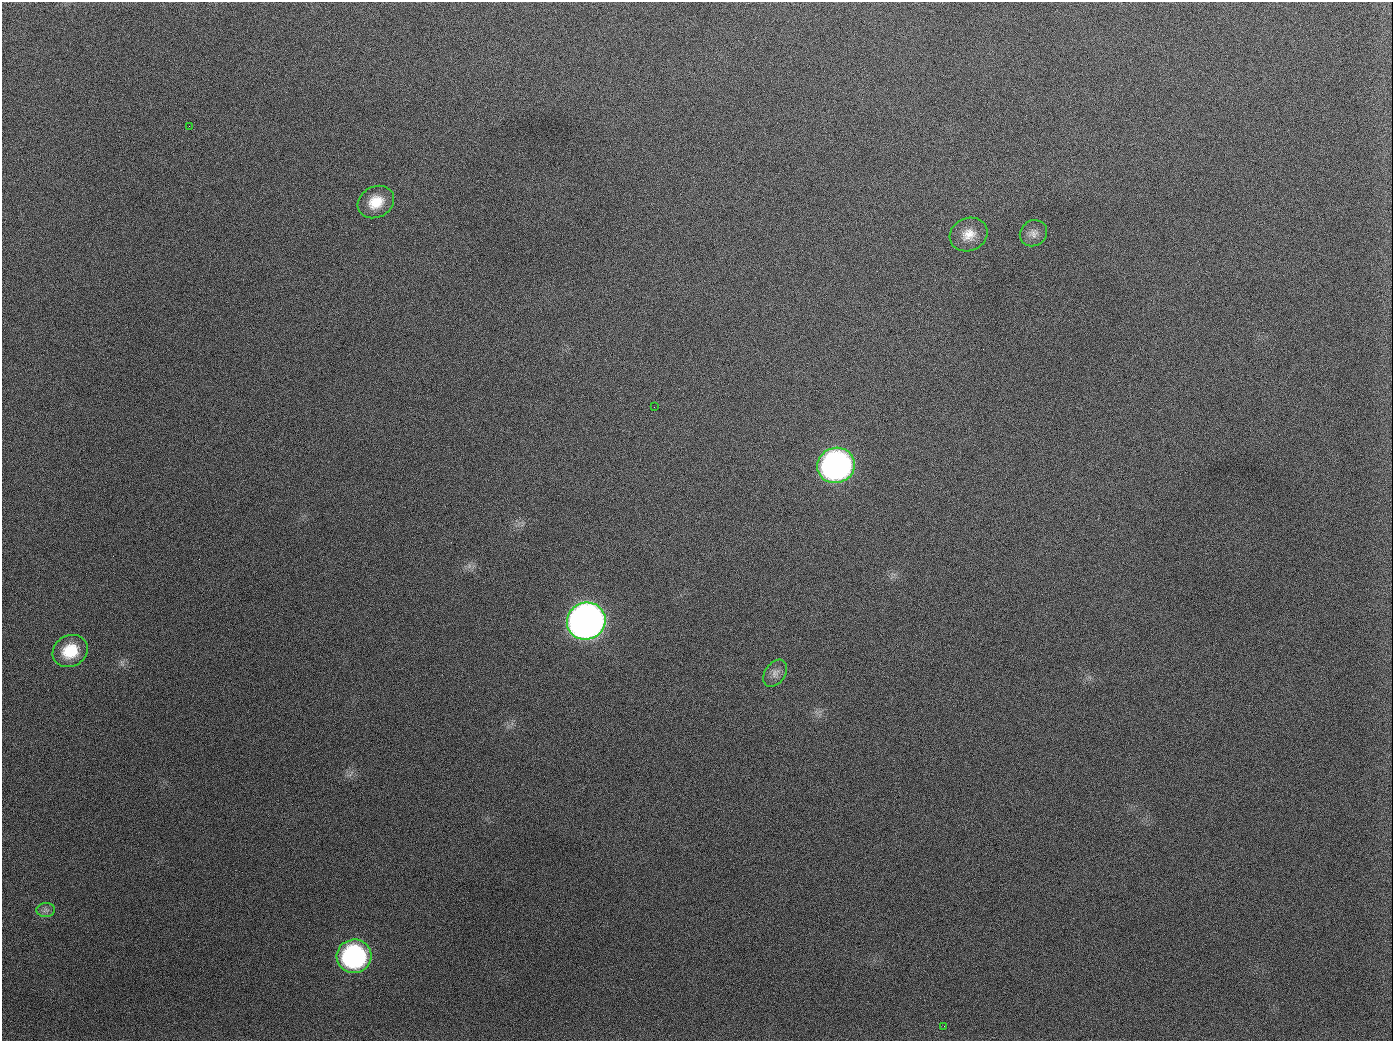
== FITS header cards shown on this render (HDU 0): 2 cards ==
NAXIS1  =                 1391
NAXIS2  =                 1039

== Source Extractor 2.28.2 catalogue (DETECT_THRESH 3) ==
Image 1391 x 1039 px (HDU 0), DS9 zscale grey, 1 PNG px = 1 image px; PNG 1395 x 1043 px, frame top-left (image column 1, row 1039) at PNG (2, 2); each listed source drawn as its Kron ellipse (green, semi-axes under 4 px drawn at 4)
Background 1690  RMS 74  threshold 222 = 3 sigma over >= 5 px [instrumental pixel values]
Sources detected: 12; all 12 listed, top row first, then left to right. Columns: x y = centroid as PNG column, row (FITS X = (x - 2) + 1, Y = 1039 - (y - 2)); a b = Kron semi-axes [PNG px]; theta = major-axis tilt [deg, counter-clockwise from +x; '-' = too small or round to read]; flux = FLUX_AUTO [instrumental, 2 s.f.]
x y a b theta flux
189 126 2 2 - 5.9e+03
376 202 19 15 29 1.1e+05
1033 233 14 12 32 3.7e+04
969 234 19 16 24 8.0e+04
654 407 2 2 - 3.4e+03
836 465 19 17 20 2.0e+06
586 621 19 18 - 4.6e+06
70 651 18 15 30 1.6e+05
775 673 15 10 55 3.6e+04
46 910 9 7 1 1.9e+04
354 956 17 16 - 8.8e+05
944 1026 2 2 - 4.7e+03